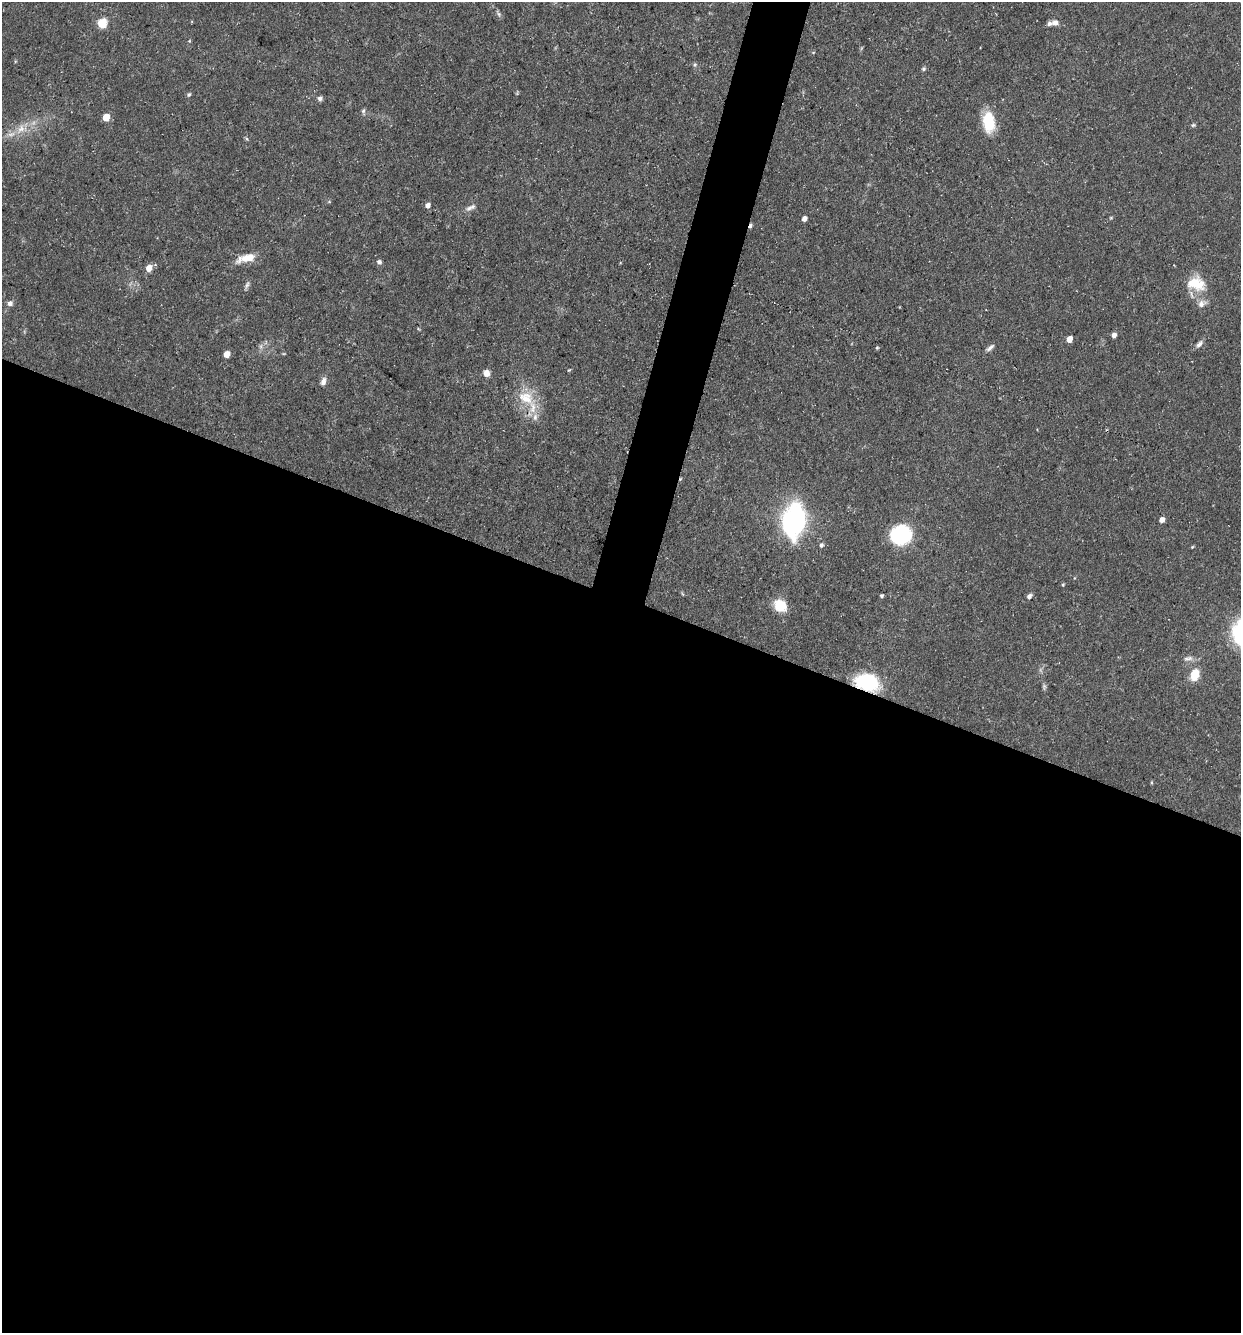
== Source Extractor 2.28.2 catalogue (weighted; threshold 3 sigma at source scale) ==
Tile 14 of 4 x 4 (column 2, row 4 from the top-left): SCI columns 1497-2735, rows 1-1331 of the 5340 x 5325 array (HDU 1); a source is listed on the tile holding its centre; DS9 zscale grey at full resolution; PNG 1243 x 1335 px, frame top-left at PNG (2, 2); no overlay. Shown black and unused: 57% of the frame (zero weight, under 3 of 5 exposures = <1% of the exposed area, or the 3 px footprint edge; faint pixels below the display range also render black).
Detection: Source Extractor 2.28.2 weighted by HDU 2 'WHT'; one run over the whole footprint, this tile lists its part. Background 0.0954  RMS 0.0044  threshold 0.0199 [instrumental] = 3 sigma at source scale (4.5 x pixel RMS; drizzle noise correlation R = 1.50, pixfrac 1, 0.05/0.05 arcsec/px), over >= 5 px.
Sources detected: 53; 1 too faint to see at this stretch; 2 cosmic-ray / hot-pixel residue — not listed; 3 inside a brighter listed object's ellipse — not listed separately; the other 47 listed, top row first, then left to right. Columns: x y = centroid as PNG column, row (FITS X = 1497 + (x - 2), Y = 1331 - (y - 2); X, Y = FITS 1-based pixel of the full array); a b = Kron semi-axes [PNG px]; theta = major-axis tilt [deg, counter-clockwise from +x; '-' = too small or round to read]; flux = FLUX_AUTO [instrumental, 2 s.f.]
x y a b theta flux
499 14 7 4 -70 0.94
102 23 6 5 - 28
1055 23 9 8 - 2.3
189 41 4 4 - 0.43
695 65 6 5 - 0.74
924 69 6 5 - 0.76
189 94 6 5 - 0.77
320 98 6 6 - 1.3
363 111 8 5 -89 0.95
106 117 5 5 - 10
989 122 17 9 -85 22
1193 125 6 5 - 0.69
20 129 16 8 61 4.5
428 205 5 4 - 2.6
470 208 15 6 26 2.1
804 219 5 4 - 2.5
246 258 24 8 16 7.5
379 262 6 6 - 1.2
149 268 6 5 - 6
1196 284 23 16 -14 12
247 285 11 5 61 1.2
10 303 6 6 - 2
1202 304 14 9 31 2.8
418 329 6 2 -46 0.4
1114 335 5 4 - 2.2
1069 339 5 4 - 5.1
1199 344 11 6 48 1.8
261 346 8 4 90 1.1
877 348 4 4 - 0.49
990 348 12 5 39 1.6
227 354 5 4 - 6.2
486 373 8 7 - 2.9
323 381 10 6 73 2.3
526 398 28 18 -29 13
794 520 31 19 83 74
1162 520 5 4 - 3.1
900 535 15 14 - 55
821 545 6 5 - 1.1
1192 547 4 3 - 0.41
1063 585 4 3 - 0.55
882 596 4 4 - 0.64
1029 596 7 5 50 1.4
780 605 12 10 -39 11
1188 658 14 6 10 2.2
1195 675 14 10 70 7.6
867 682 21 13 -13 37
1152 782 5 3 - 0.44
Overlapping masked pixels (flux is a lower limit): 1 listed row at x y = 867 682